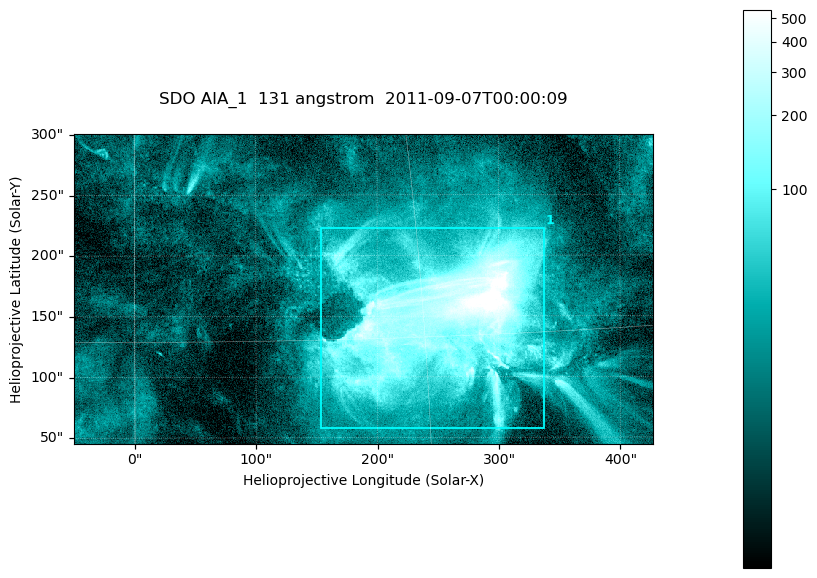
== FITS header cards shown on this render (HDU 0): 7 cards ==
TELESCOP= 'SDO     '           /
INSTRUME= 'AIA_1   '           /
WAVELNTH=                  131 /
WAVEUNIT= 'angstrom'           /
DATE-OBS= '2011-09-07T00:00:09.62' /
CTYPE1  = 'HPLN-TAN'           /
CTYPE2  = 'HPLT-TAN'           /

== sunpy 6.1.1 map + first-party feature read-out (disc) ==
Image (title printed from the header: SDO AIA_1  131 angstrom  2011-09-07T00:00:09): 794 x 424 px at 0.601 arcsec/px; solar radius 952 arcsec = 1585 px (partial field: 4.3% of the solar disc is inside the frame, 100% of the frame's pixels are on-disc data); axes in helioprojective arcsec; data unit not stated in the header (colour bar unlabelled)
Pointing: header CRPIX1/2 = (2043.22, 2045.61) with CRVAL1/2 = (0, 0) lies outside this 794 x 424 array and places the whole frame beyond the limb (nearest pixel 1.29 R_sun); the SolarSoft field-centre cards XCEN/YCEN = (188.4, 172.5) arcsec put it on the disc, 1734 arcsec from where CRPIX/CRVAL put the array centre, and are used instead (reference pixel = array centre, CRVAL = XCEN/YCEN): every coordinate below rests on XCEN/YCEN
Orientation: roll -0.139 deg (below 1 deg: not rotated)
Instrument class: DISC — disc imager (sunpy class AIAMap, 131 A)
Bright regions (active regions / flare kernels): reference = the on-disc median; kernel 7 px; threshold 5 sigma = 61.9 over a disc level ~15.6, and >= 1.15x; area >= 336 px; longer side >= 5 px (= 3 arcsec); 1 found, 1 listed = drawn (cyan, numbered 1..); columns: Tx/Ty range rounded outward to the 2 arcsec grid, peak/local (2 s.f.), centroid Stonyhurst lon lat
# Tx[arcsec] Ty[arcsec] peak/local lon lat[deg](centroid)
1 152..338 56..224 55 +16 +16